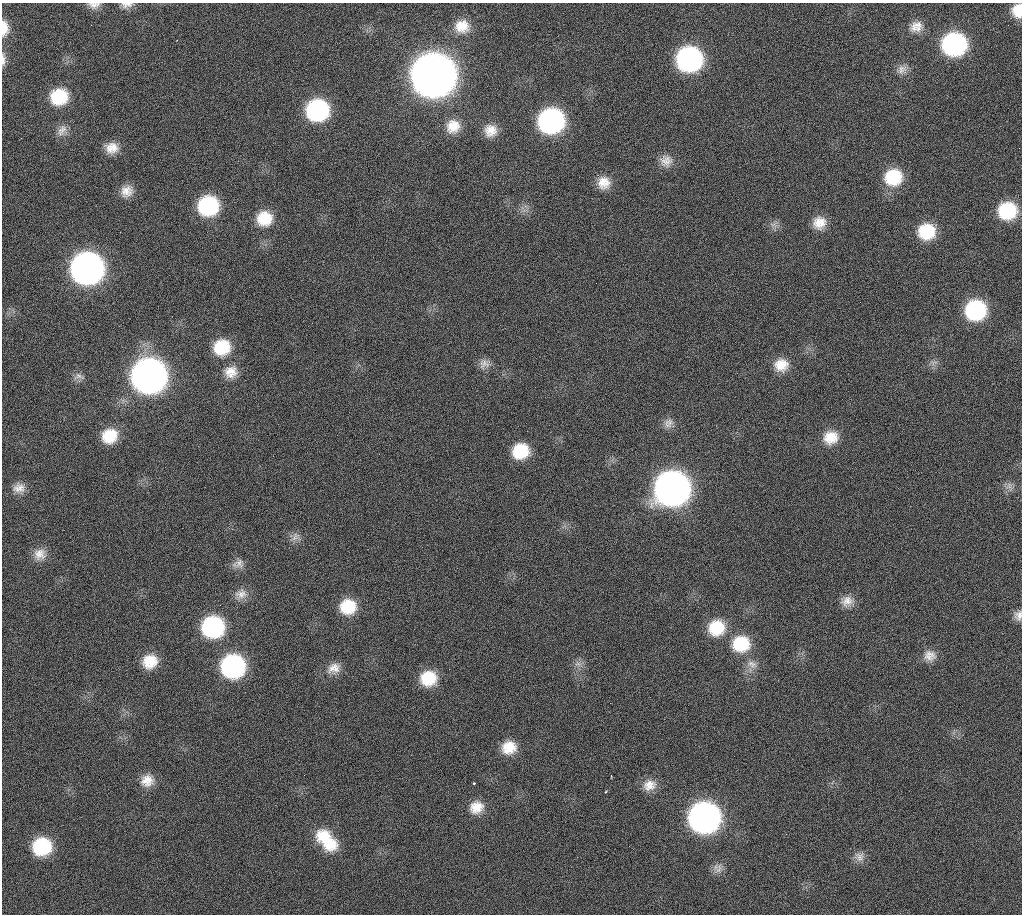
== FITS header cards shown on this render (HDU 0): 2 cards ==
NAXIS1  =                 1020 / length of data axis 1
NAXIS2  =                 912  / length of data axis 2

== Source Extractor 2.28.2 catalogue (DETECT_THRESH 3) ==
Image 1020 x 912 px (HDU 0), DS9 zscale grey, 1 PNG px = 1 image px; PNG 1024 x 916 px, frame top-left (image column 1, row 912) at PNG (2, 3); no overlay
Background 330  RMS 18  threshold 54.6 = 3 sigma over >= 5 px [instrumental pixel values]
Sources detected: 75; all 75 listed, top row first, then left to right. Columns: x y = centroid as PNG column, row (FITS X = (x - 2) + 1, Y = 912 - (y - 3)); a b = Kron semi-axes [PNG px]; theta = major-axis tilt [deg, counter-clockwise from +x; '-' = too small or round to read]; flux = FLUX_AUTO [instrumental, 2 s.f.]
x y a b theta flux
94 5 15 8 1 7.5e+03
126 5 15 7 5 7.2e+03
1017 11 15 11 -89 2.2e+04
91 25 2 2 - 5.6e+03
462 26 18 16 1 2.4e+04
916 27 18 14 24 1.6e+04
4 28 16 8 -88 1.7e+04
177 40 2 2 - 5.8e+02
954 44 18 16 7 2.4e+05
689 59 17 16 - 3.4e+05
3 60 17 5 -90 6.0e+03
902 69 15 11 35 9.5e+03
433 75 20 19 - 4.5e+06
59 97 17 15 14 5.5e+04
317 110 17 16 - 1.9e+05
551 121 18 16 19 3.4e+05
453 126 17 16 - 2.2e+04
62 130 18 10 60 1.0e+04
490 130 15 14 - 1.7e+04
112 148 16 13 4 1.7e+04
666 161 17 16 - 1.4e+04
893 177 18 17 - 5.7e+04
604 183 16 15 - 1.9e+04
127 191 15 14 - 1.5e+04
208 206 17 16 - 1.2e+05
1007 211 16 15 - 7.3e+04
264 218 17 16 - 3.5e+04
819 223 17 16 - 2.0e+04
773 225 12 5 -19 5.1e+03
927 231 17 16 - 5.3e+04
87 268 19 18 - 1.0e+06
860 302 2 2 - 9.8e+02
975 310 17 16 - 1.3e+05
222 347 18 16 29 4.8e+04
934 362 11 6 15 5.0e+03
484 364 14 12 10 9.5e+03
781 365 17 15 9 2.2e+04
231 372 18 16 20 1.9e+04
79 376 17 8 -9 6.8e+03
149 376 19 18 - 1.5e+06
668 423 14 11 49 9.4e+03
109 436 17 15 32 3.7e+04
831 437 18 16 15 2.5e+04
521 451 17 15 23 4.7e+04
1009 486 10 7 52 6.3e+03
19 488 15 12 3 1.1e+04
672 489 20 18 20 1.5e+06
295 537 14 9 54 8.0e+03
40 554 16 15 - 1.5e+04
239 563 13 12 - 9.0e+03
241 594 17 14 12 1.3e+04
847 601 16 14 22 1.4e+04
348 607 17 16 - 4.3e+04
1018 615 13 9 83 7.8e+03
213 627 17 16 - 1.7e+05
716 628 19 18 - 4.4e+04
741 644 20 18 8 5.3e+04
930 656 16 14 -6 1.3e+04
150 661 16 14 27 2.9e+04
578 664 11 5 -7 5.3e+03
752 664 15 10 -30 1.0e+04
233 666 17 16 - 2.4e+05
334 668 18 14 22 1.5e+04
428 678 17 15 14 4.3e+04
509 747 17 15 15 2.7e+04
147 781 17 15 16 1.8e+04
474 783 3 3 - 2.7e+03
649 785 17 14 21 1.6e+04
476 807 18 15 28 2.1e+04
704 818 19 18 - 8.6e+05
323 835 20 16 17 3.1e+04
330 843 21 18 -14 3.6e+04
42 846 17 16 - 8.3e+04
859 857 14 13 - 1.0e+04
719 869 17 8 73 9.0e+03
At the frame edge (FLAGS 8, measured only in part): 6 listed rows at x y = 94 5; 126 5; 1017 11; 4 28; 3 60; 1018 615